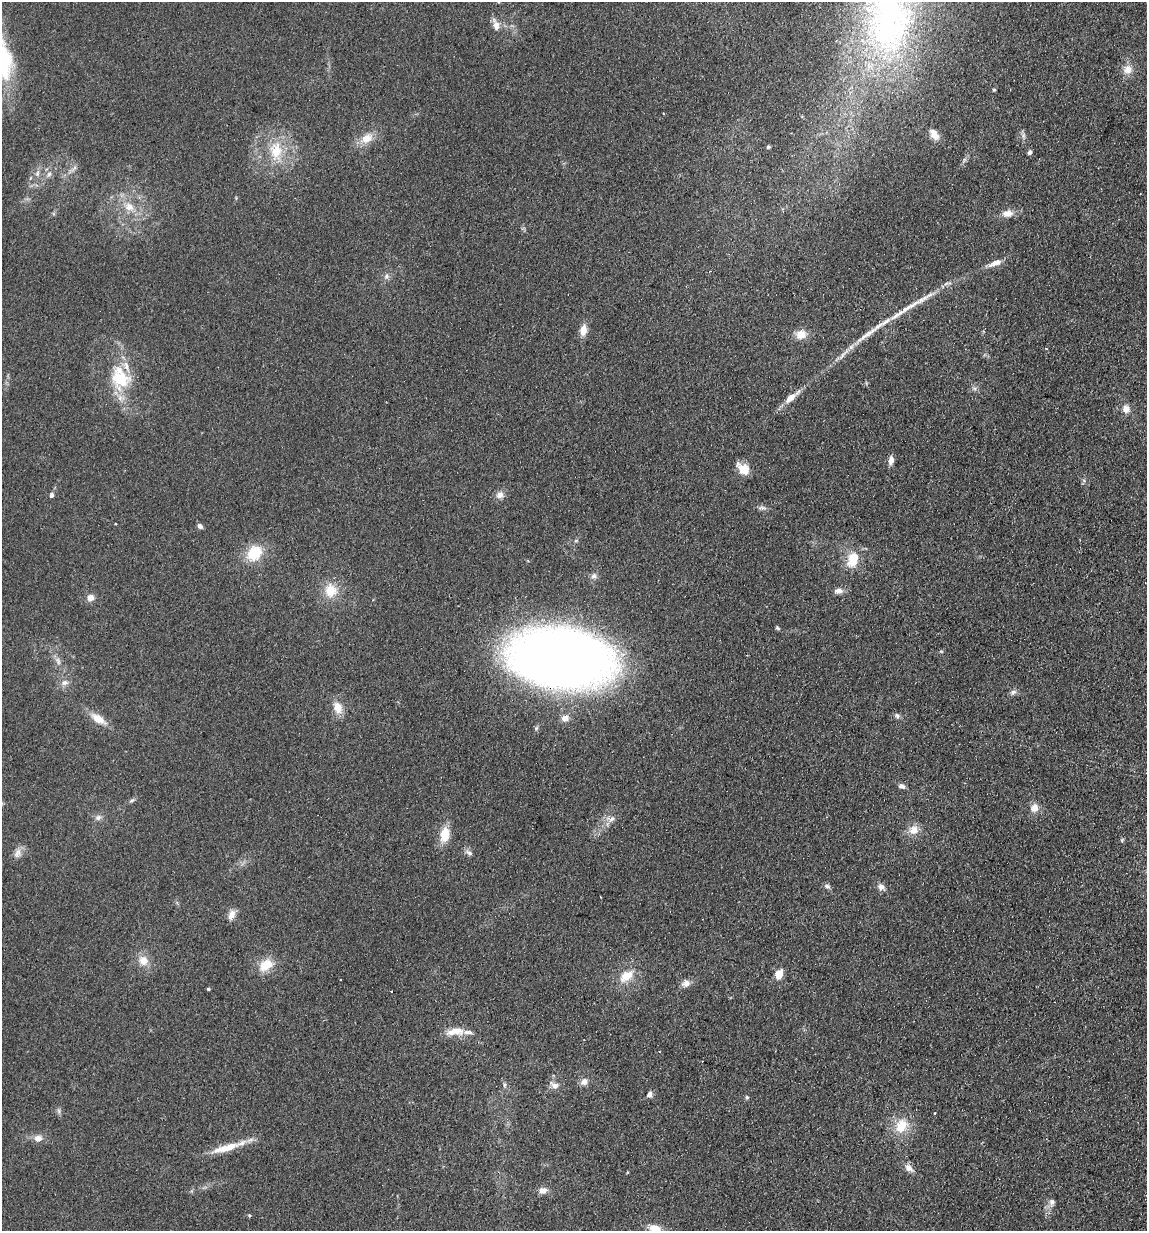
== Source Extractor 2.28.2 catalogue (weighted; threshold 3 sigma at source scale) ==
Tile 6 of 4 x 4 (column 2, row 2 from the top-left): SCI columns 1320-2464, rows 2471-3699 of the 5045 x 4941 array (HDU 1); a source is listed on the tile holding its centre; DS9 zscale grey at full resolution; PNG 1149 x 1233 px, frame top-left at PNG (2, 2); no overlay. Shown black and unused: <1% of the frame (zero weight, under 2 of 3 exposures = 3% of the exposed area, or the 3 px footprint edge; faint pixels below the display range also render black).
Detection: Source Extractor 2.28.2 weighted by HDU 2 'WHT'; one run over the whole footprint, this tile lists its part. Background 0.166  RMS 0.012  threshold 0.0521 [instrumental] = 3 sigma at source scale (4.5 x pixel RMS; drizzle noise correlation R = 1.50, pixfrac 1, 0.05/0.05 arcsec/px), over >= 5 px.
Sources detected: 87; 4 cosmic-ray / hot-pixel residue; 1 long thin detection or spike segment (spike, bleed or trail) — not listed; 1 inside a brighter listed object's ellipse — not listed separately; the other 81 listed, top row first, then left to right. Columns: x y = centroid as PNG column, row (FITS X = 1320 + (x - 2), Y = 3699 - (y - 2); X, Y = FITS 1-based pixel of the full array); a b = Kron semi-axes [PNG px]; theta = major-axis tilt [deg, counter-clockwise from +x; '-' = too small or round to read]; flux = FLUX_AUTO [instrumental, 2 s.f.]
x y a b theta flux
496 25 18 8 -73 8.2
3 59 59 23 -79 98
1128 69 12 12 - 11
994 90 4 3 - 1.4
934 134 15 9 -57 10
1023 135 9 5 -84 3.1
367 138 15 11 31 16
768 147 4 4 - 2.1
276 151 24 15 -84 31
1030 152 4 4 - 4.3
37 173 8 5 71 3.5
49 174 9 6 69 4.1
129 207 14 11 -20 15
1007 213 12 9 11 9.9
995 263 16 7 24 9.9
386 276 7 6 - 3.4
583 330 14 8 80 11
801 334 13 11 16 13
868 334 50 7 35 25
120 378 32 24 -71 56
790 398 14 7 40 12
1126 409 9 9 - 8.2
891 460 11 6 84 5.8
743 469 15 10 -42 17
51 495 6 4 75 3.4
500 495 9 9 - 7.1
762 508 13 5 -5 3.6
115 524 3 2 - 1.5
200 526 7 5 -42 3.3
254 553 22 18 48 31
853 559 20 13 71 25
594 576 9 7 -4 4.2
331 590 17 15 84 24
838 591 12 7 7 5.7
90 598 7 7 - 7.9
777 628 6 4 -41 1.8
561 658 68 41 -5 1600
58 661 13 4 -72 4.1
65 683 9 7 25 5.3
1013 692 9 6 28 3.6
338 708 15 11 -69 14
897 716 8 6 -56 3.1
565 718 9 8 - 7.5
98 719 21 10 -34 15
902 786 8 6 -21 4
132 800 9 4 35 2.3
1034 808 11 10 - 9
98 817 8 7 - 4.1
611 819 11 6 43 5.2
913 830 12 11 - 12
445 835 18 11 80 20
1122 840 6 4 47 1.3
18 853 14 10 70 7.5
469 853 12 5 -28 3.7
827 886 9 6 -22 3
881 887 9 7 -48 5.8
231 915 13 8 68 8.2
143 961 12 11 - 13
266 965 18 12 35 21
779 974 9 7 64 17
626 976 19 11 38 19
686 983 11 9 21 7
208 989 3 3 - 1.6
391 991 3 3 - 3.1
456 1031 20 11 -6 17
659 1051 3 2 - 0.95
584 1082 9 8 - 6.5
504 1085 6 4 89 2
554 1085 14 8 -31 6.8
649 1094 7 6 - 4.3
747 1097 6 5 - 1.6
59 1111 7 4 -71 2.3
935 1113 3 3 - 1.2
901 1126 16 13 62 26
38 1138 8 7 - 8.3
226 1148 44 9 17 24
909 1168 11 8 -40 7
543 1190 11 8 12 7
1052 1202 10 8 87 4.8
249 1215 5 4 - 1.3
655 1228 15 9 -12 14
Overlapping masked pixels (flux is a lower limit): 1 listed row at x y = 561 658
Isophote crosses this tile's border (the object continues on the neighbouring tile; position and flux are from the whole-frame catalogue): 2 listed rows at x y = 3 59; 655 1228